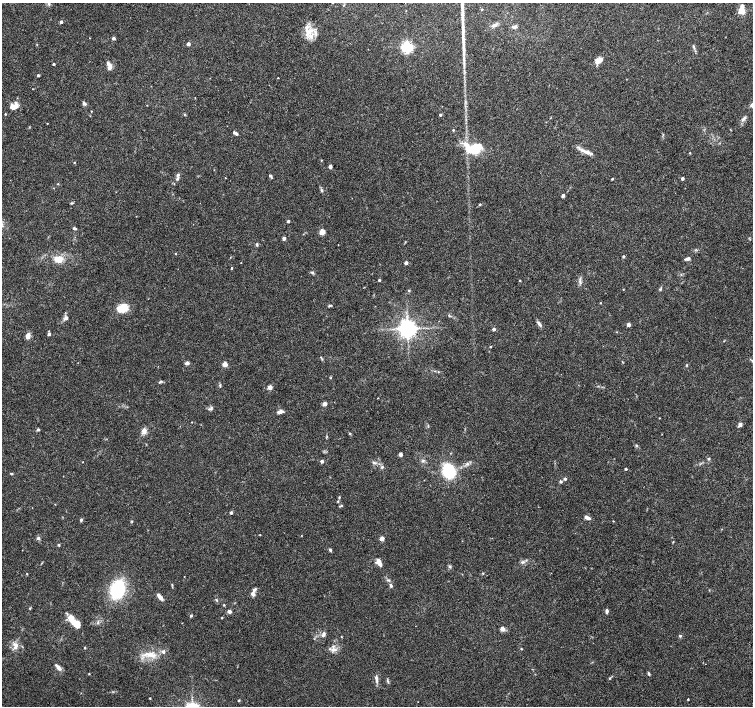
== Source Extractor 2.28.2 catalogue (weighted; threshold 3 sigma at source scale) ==
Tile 10 of 4 x 4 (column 2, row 3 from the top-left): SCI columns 1503-3004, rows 1577-2983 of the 6018 x 6031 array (HDU 1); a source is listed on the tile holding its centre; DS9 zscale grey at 2 x 2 block average (1 PNG px = mean of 2 x 2 image px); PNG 755 x 708 px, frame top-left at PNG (2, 3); no overlay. Shown black and unused: <1% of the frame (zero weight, under 3 of 6 exposures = <1% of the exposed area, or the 3 px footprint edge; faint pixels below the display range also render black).
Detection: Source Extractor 2.28.2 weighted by HDU 2 'WHT'; one run over the whole footprint, this tile lists its part. Background 0.0352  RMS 0.0021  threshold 0.00877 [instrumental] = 3 sigma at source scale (4.09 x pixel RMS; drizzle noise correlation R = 1.36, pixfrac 0.8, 0.0396/0.0396 arcsec/px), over >= 5 px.
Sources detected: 169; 1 inside a brighter object's white glare — not listed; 9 inside a brighter listed object's ellipse — not listed separately; the other 159 listed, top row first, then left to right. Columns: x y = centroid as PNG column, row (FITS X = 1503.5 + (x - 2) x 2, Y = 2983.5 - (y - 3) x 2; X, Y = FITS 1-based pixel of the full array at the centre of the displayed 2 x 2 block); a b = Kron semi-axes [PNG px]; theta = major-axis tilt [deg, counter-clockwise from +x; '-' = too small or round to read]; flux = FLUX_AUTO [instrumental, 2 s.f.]
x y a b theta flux
742 6 3 3 - 2.4
482 9 3 2 - 0.32
741 11 3 3 - 18
61 22 2 2 - 1.6
494 25 8 4 28 1.4
515 27 6 4 13 1.1
311 36 8 7 - 4
113 38 2 2 - 1.7
188 44 2 2 - 2.3
693 46 5 3 - 0.59
407 47 4 3 - 87
368 49 2 2 - 0.18
599 60 10 6 33 3.4
464 63 7 2 87 1.1
54 64 2 2 - 0.64
110 67 7 5 77 2.3
38 75 2 2 - 0.8
278 78 2 2 - 0.24
195 98 2 2 - 0.19
84 103 6 4 -58 1
752 105 5 5 - 1.8
14 106 12 8 34 3.6
91 111 2 2 - 0.28
440 115 2 2 - 0.73
744 118 8 4 51 1.4
453 130 3 3 - 0.35
235 133 5 2 - 1.5
466 145 22 8 -60 7.2
473 150 11 6 7 14
587 153 8 5 -24 2.1
690 153 2 2 - 0.32
321 160 2 2 - 0.37
74 162 3 2 - 0.28
330 167 3 3 - 1.7
178 175 5 4 - 0.84
270 176 5 3 - 0.68
225 178 2 2 - 0.32
682 178 2 2 - 1.9
612 179 2 2 - 0.56
58 184 2 2 - 0.27
174 184 3 2 - 0.23
321 190 4 3 - 0.72
563 196 3 3 - 1.3
480 204 3 3 - 0.44
288 221 2 2 - 1
75 228 5 3 - 0.71
322 232 3 3 - 12
284 238 2 2 - 2.3
405 242 3 2 - 0.29
257 244 5 3 - 0.71
175 253 2 2 - 0.36
624 256 3 3 - 0.6
58 259 10 8 -2 5.4
688 259 6 3 14 1.3
406 263 2 2 - 1.7
231 268 3 2 - 0.38
312 272 6 3 -25 0.66
379 280 2 2 - 0.85
520 280 2 2 - 0.33
580 280 13 2 89 1.1
623 289 2 2 - 0.23
660 289 5 3 - 0.61
409 291 3 3 - 0.44
600 303 2 2 - 0.29
330 305 5 3 - 0.53
122 308 8 6 28 15
449 316 3 2 - 0.35
66 318 6 4 42 1.4
539 324 8 3 -53 1.4
628 325 4 3 - 1.3
407 328 4 4 - 350
494 329 2 2 - 1.5
49 334 3 3 - 1.1
28 336 6 4 90 2.4
724 341 3 2 - 0.23
491 347 3 2 - 0.3
187 363 2 2 - 3.6
225 364 3 3 - 7.7
686 365 4 2 - 0.32
331 378 3 2 - 0.29
160 382 5 3 - 0.57
220 385 4 3 - 0.54
270 387 3 3 - 7
378 398 2 2 - 0.17
324 404 3 3 - 5.3
210 408 8 3 29 0.85
280 412 7 4 13 2
659 418 2 2 - 0.22
740 424 5 4 - 1.2
38 430 5 3 - 0.64
144 431 7 6 - 2.4
350 434 4 3 - 0.38
636 445 4 3 - 0.49
400 454 3 3 - 1.9
708 458 4 3 - 0.5
423 460 5 2 - 0.53
322 461 2 2 - 1.9
82 462 2 2 - 0.24
373 463 4 4 - 0.8
467 464 5 4 - 1.1
382 467 4 4 - 0.78
626 469 2 2 - 0.75
448 471 8 6 -64 38
11 473 5 2 - 0.35
565 479 3 3 - 0.9
561 482 4 3 - 0.72
339 497 4 2 - 0.42
338 501 3 3 - 0.35
341 506 5 2 - 0.5
231 513 2 2 - 1.1
588 518 9 4 -25 1.5
81 520 4 3 - 0.63
132 521 4 3 - 0.38
613 521 2 2 - 0.24
38 538 4 4 - 1.1
382 539 3 3 - 5.7
59 545 3 2 - 0.5
330 550 4 3 - 0.77
378 561 8 6 -84 2
522 562 4 3 - 0.8
449 566 5 3 - 0.67
483 573 3 2 - 0.33
27 574 3 2 - 0.23
184 576 2 2 - 0.15
388 580 5 3 - 0.66
172 585 3 2 - 0.36
391 585 5 3 - 0.9
118 589 15 10 74 32
253 594 7 5 82 1.8
160 597 8 4 -51 2.3
216 600 4 2 - 0.45
224 605 3 3 - 0.38
30 608 3 3 - 0.33
229 611 4 4 - 1.5
607 611 6 3 90 1
71 616 9 6 -50 3.2
191 616 4 3 - 0.52
222 618 3 2 - 0.3
98 623 3 2 - 0.4
78 625 10 7 -61 3.6
502 629 3 2 - 5.7
323 634 7 4 86 1.5
680 636 3 3 - 0.68
341 637 3 2 - 0.25
15 646 10 6 89 2.7
85 647 3 2 - 0.34
521 649 3 2 - 0.29
333 650 9 5 5 2.4
163 652 3 3 - 1.4
151 655 15 7 -9 5.2
58 667 9 4 -49 2.1
89 674 3 2 - 0.28
649 674 5 3 - 0.58
610 678 3 3 - 0.4
376 679 12 3 -82 1.6
388 681 4 2 - 0.51
150 698 2 2 - 0.34
688 699 2 2 - 0.41
239 700 2 2 - 0.7
Isophote crosses this tile's border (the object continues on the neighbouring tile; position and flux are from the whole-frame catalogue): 1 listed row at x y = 752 105
Diffuse or blended objects may show on this block-average render without a row.